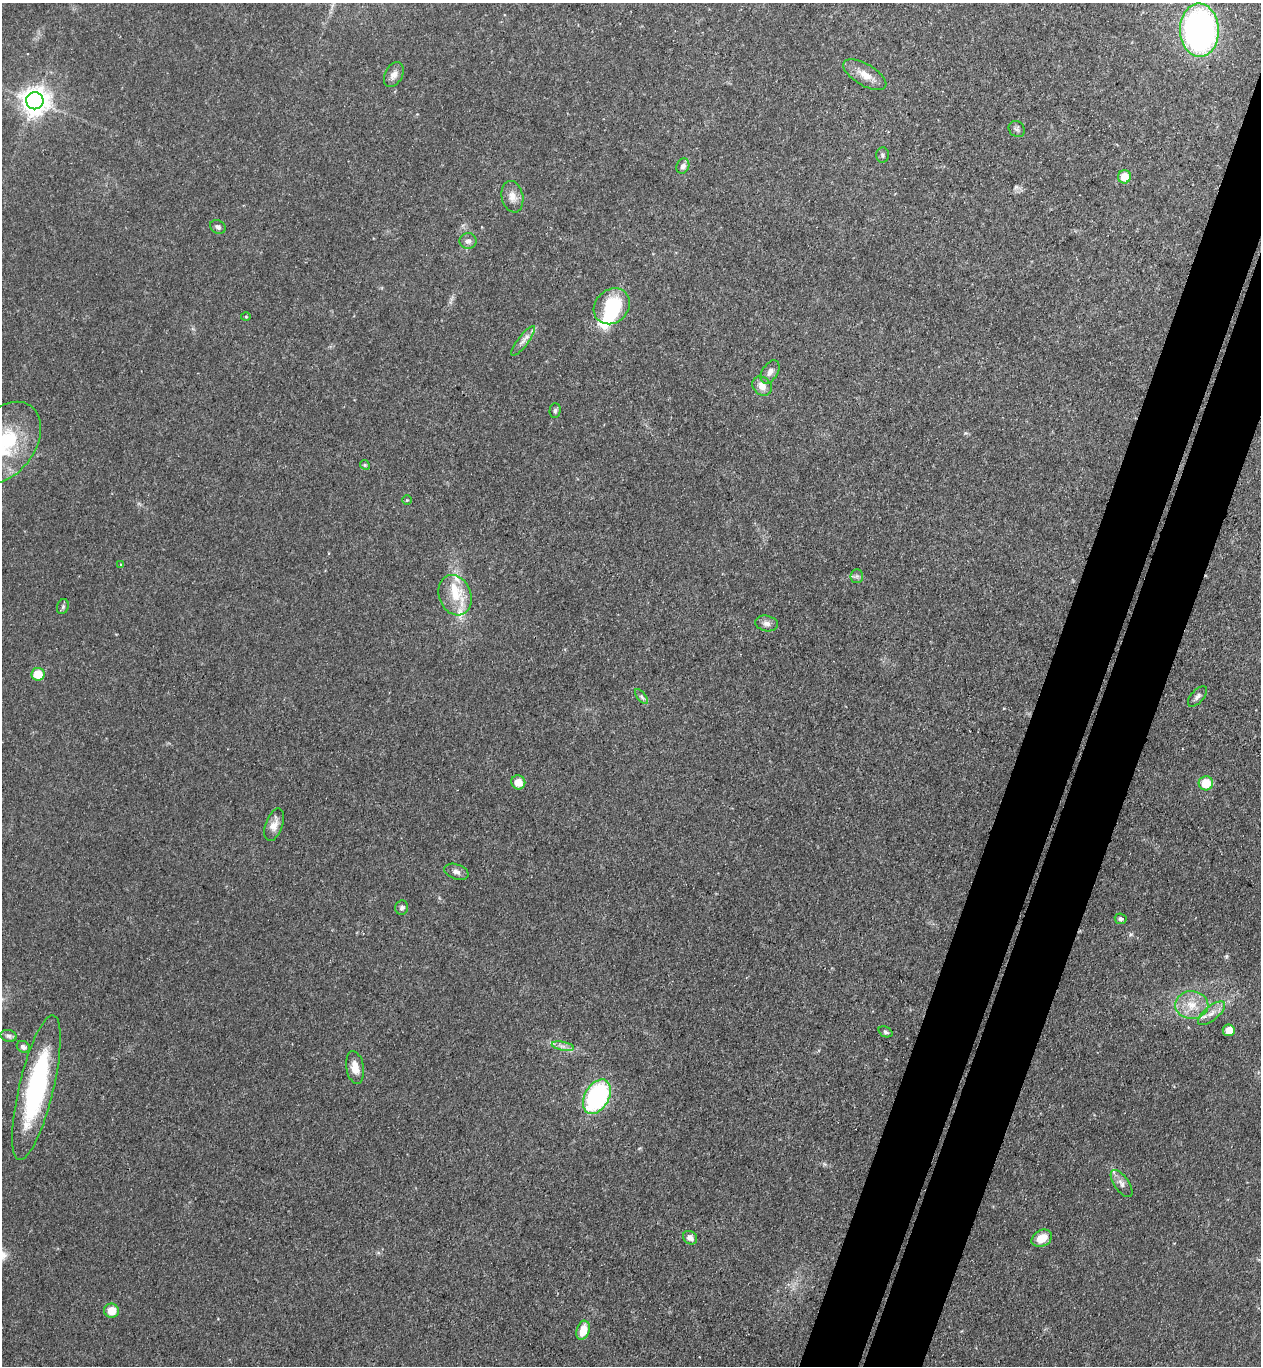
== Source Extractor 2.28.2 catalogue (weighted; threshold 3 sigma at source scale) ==
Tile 10 of 4 x 4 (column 2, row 3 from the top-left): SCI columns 1452-2710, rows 1389-2752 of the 5551 x 5506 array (HDU 1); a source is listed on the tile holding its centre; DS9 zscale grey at full resolution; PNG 1263 x 1368 px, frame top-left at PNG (2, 3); each listed source drawn as its Kron ellipse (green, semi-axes under 4 px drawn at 4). Shown black and unused: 8% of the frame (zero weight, under 3 of 4 exposures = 5% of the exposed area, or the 3 px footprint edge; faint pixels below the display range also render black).
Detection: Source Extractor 2.28.2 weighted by HDU 2 'WHT'; one run over the whole footprint, this tile lists its part. Background 0.106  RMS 0.0082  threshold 0.0369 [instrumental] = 3 sigma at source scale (4.5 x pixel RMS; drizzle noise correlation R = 1.50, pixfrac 1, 0.05/0.05 arcsec/px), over >= 5 px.
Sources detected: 53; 1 inside a brighter object's white glare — neither listed nor drawn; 3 inside a brighter listed object's ellipse — not listed separately; the other 49 listed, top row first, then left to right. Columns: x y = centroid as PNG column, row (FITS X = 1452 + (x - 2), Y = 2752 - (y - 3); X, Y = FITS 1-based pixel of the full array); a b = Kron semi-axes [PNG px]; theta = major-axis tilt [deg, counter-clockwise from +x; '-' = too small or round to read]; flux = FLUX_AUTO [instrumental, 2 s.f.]
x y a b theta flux
1199 30 26 19 -88 270
394 75 13 8 62 5.4
865 75 24 10 -31 11
35 101 8 8 - 1000
1017 129 9 7 -43 2.3
882 155 7 6 - 1.9
683 166 8 6 63 4.1
1124 177 6 6 - 13
512 197 16 10 -78 7.5
218 227 8 6 -30 2.4
468 241 8 8 - 3.5
612 306 19 16 44 49
246 317 5 3 - 0.83
523 341 18 5 52 4.8
770 372 13 7 58 4.5
762 386 10 8 -42 6.9
555 411 7 5 88 1.7
5 442 45 30 55 74
365 465 5 4 - 1.2
407 500 4 4 - 0.96
121 565 4 4 - 0.85
857 576 7 6 - 2.2
455 595 21 16 -70 20
63 607 8 5 70 1.8
767 623 11 7 -11 4
38 674 6 6 - 18
1197 696 12 6 48 3.6
641 697 9 4 -51 1.9
518 782 7 7 - 11
1206 783 7 7 - 20
274 825 17 8 71 7.3
456 872 12 7 -19 3.8
402 908 7 6 - 2.5
1121 919 6 5 - 2.1
1192 1005 16 14 -2 15
1212 1013 16 7 39 6.7
1229 1030 6 6 - 9.5
886 1032 7 5 -24 2
9 1036 8 6 -15 2.4
563 1046 11 3 -11 2.9
23 1047 7 5 -34 2.2
355 1067 16 9 -80 9.8
36 1088 74 17 76 120
597 1097 19 12 61 130
1122 1184 15 7 -54 4.6
690 1238 7 6 - 4.7
1042 1238 11 8 29 13
112 1311 7 7 - 13
583 1330 10 6 73 13
Isophote crosses this tile's border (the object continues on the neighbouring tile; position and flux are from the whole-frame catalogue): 1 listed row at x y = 5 442